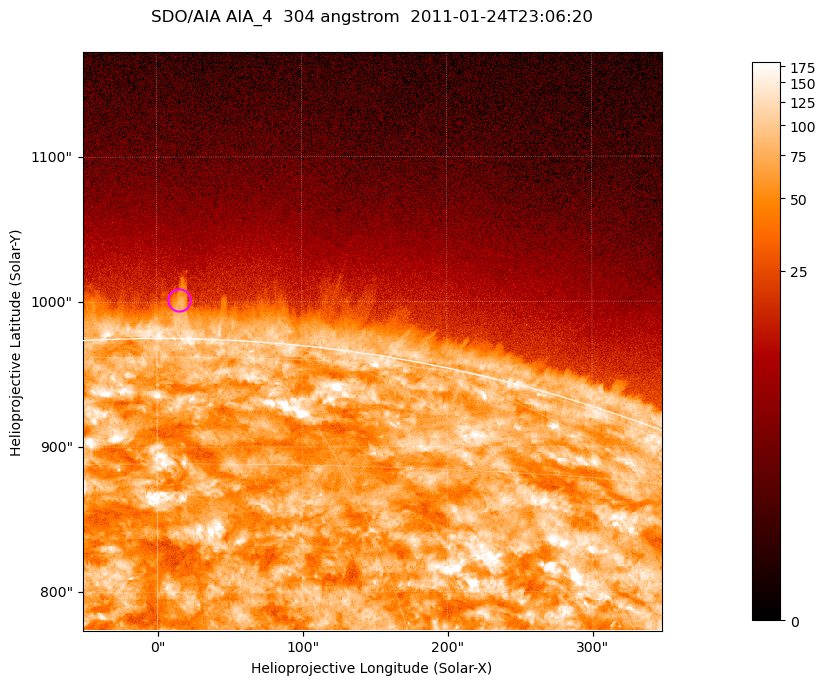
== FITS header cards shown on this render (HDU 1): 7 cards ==
TELESCOP= 'SDO/AIA '           / For AIA: SDO/AIA
INSTRUME= 'AIA_4   '           / For AIA: AIA_ATA1, AIA_ATA2, AIA_ATA3 or AIA_AT
WAVELNTH=                  304 / [angstrom] Wavelength
WAVEUNIT= 'angstrom'           / Wavelength unit: angstrom
DATE-OBS= '2011-01-24T23:06:20.124' / [ISO] Date when observation started; ISO 8
CTYPE1  = 'HPLN-TAN'           / CTYPE1; Typically HPLN
CTYPE2  = 'HPLT-TAN'           / CTYPE2; Typically HPLT

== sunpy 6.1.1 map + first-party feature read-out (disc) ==
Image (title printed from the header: SDO/AIA AIA_4  304 angstrom  2011-01-24T23:06:20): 665 x 665 px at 0.6 arcsec/px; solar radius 975 arcsec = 1625 px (partial field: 2.4% of the solar disc is inside the frame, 46% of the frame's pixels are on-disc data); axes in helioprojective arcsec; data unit not stated in the header (colour bar unlabelled)
Orientation: roll -0.132 deg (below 1 deg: not rotated)
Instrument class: DISC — disc imager (sunpy class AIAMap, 304 A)
Bright regions (active regions / flare kernels): reference = the on-disc median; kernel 5 px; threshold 5 sigma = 129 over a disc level ~70.8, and >= 1.15x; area >= 442 px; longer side >= 8 px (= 4.8 arcsec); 0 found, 0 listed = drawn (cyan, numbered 1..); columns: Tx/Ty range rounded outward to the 2 arcsec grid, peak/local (2 s.f.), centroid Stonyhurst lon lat
Off-limb structures (1.02-1.3 R_sun): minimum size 221 px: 3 found; the strongest spans PA ~0 deg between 1.02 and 1.04 R_sun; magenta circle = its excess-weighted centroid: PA ~0 deg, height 1.03 R_sun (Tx ~16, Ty ~1002 arcsec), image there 3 x the reference